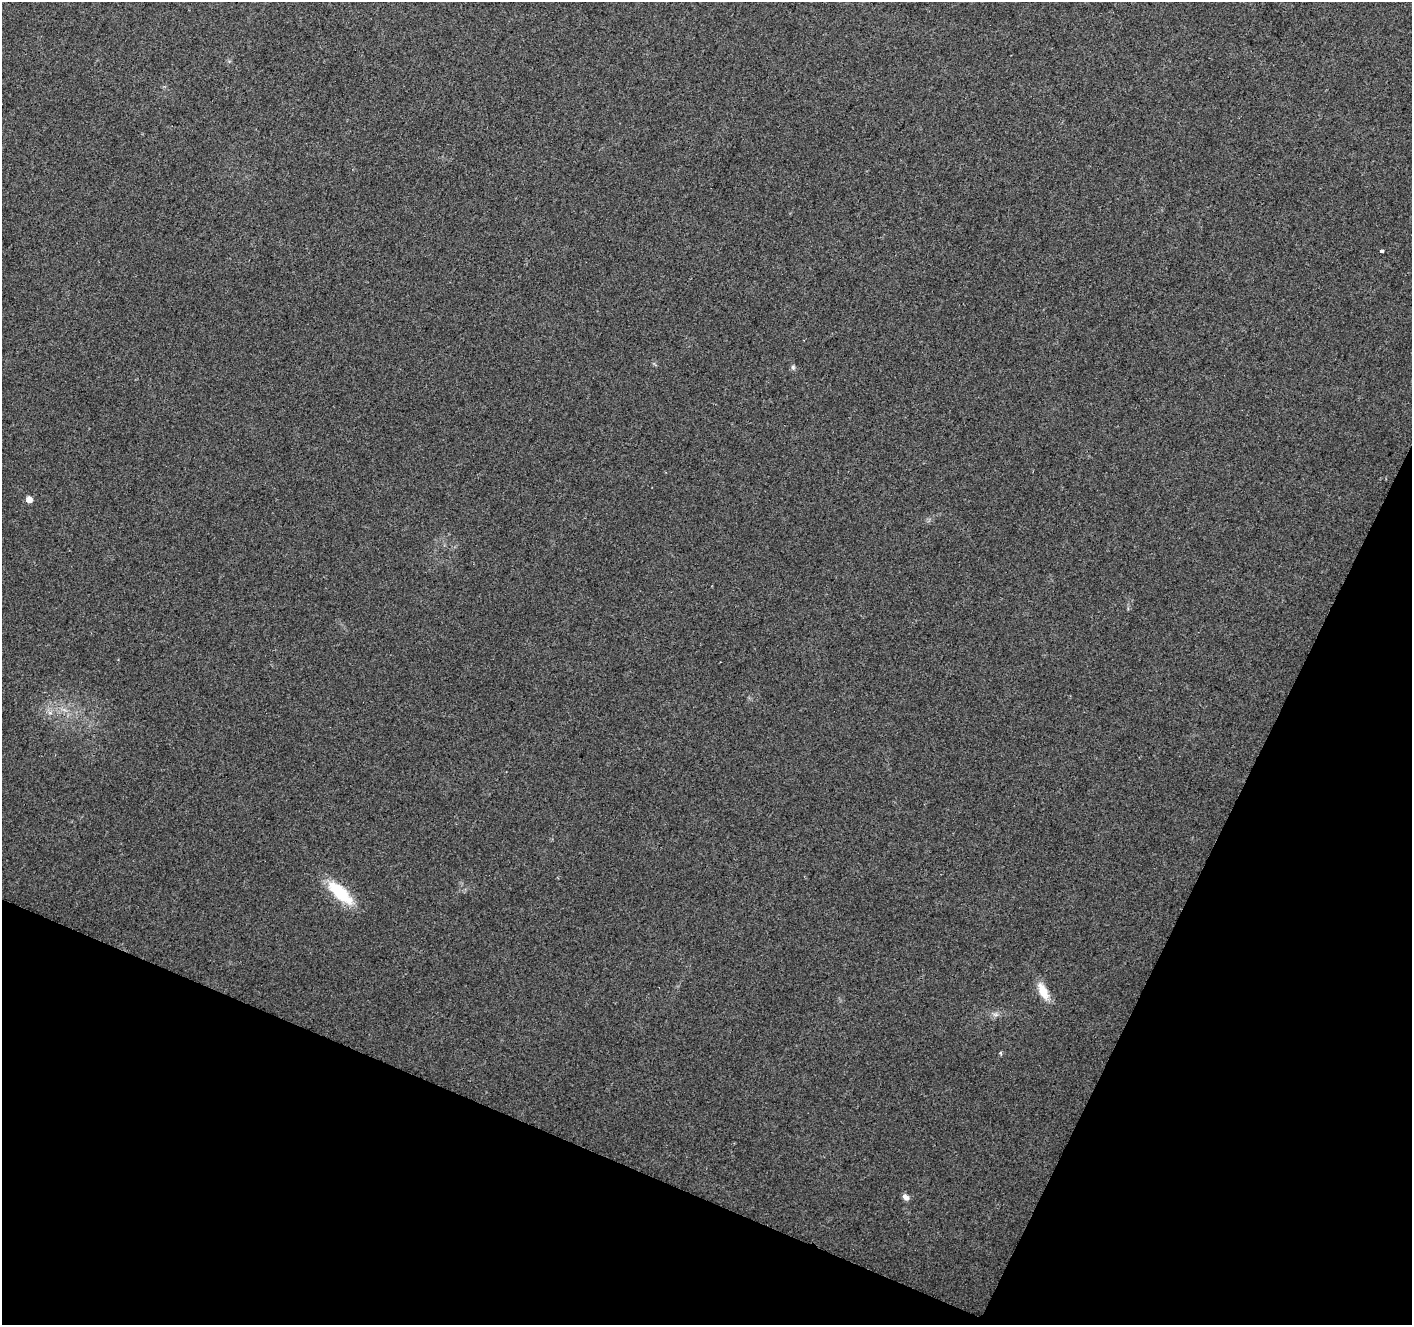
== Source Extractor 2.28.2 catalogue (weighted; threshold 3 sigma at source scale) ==
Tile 15 of 4 x 4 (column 3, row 4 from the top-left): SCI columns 2823-4232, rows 206-1528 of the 5648 x 5767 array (HDU 1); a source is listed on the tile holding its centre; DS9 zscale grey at full resolution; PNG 1414 x 1327 px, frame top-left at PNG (2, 2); no overlay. Shown black and unused: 22% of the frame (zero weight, under 2 of 3 exposures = <1% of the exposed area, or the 3 px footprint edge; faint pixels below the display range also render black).
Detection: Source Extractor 2.28.2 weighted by HDU 2 'WHT'; one run over the whole footprint, this tile lists its part. Background 0.0643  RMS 0.0076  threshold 0.0341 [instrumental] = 3 sigma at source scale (4.5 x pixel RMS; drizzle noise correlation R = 1.50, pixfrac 1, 0.0396/0.0396 arcsec/px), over >= 5 px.
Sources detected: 8; all 8 listed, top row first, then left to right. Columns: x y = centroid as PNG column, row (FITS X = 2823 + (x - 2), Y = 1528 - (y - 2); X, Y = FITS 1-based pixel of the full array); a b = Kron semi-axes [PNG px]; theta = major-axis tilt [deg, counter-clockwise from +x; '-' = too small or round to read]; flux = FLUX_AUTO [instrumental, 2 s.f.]
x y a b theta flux
1382 251 3 3 - 3.1
793 367 6 5 - 1.5
29 499 5 5 - 6.6
340 893 33 12 -42 34
1043 991 22 10 -64 12
995 1014 7 4 -19 1.8
1001 1053 3 3 - 1.9
905 1197 9 6 -48 3.1